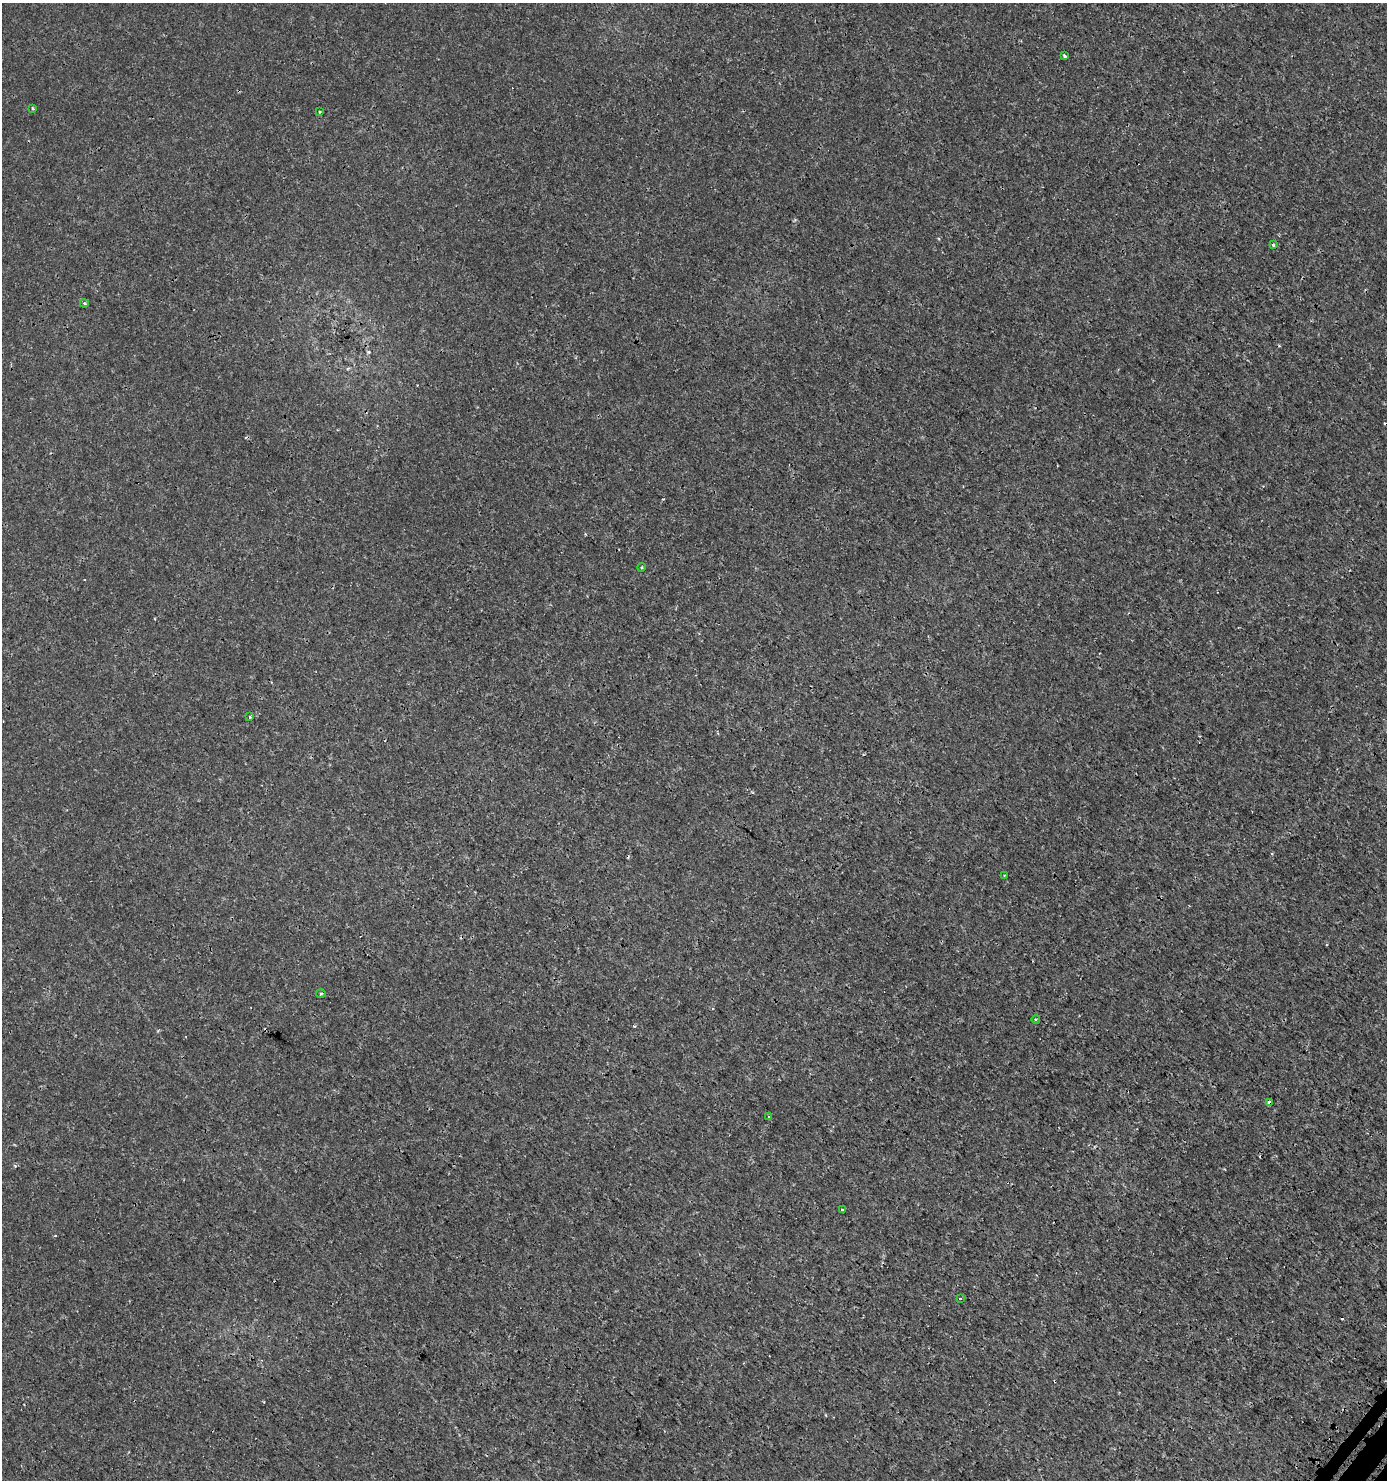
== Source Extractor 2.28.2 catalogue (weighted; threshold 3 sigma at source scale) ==
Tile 6 of 4 x 4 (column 2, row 2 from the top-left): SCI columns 1723-3107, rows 3063-4540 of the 6149 x 6132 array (HDU 1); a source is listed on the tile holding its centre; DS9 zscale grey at full resolution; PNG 1389 x 1482 px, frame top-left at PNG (2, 3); each listed source drawn as its Kron ellipse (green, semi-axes under 4 px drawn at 4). Shown black and unused: <1% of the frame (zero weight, under 3 of 4 exposures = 7% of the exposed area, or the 3 px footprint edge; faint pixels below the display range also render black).
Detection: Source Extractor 2.28.2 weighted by HDU 2 'WHT'; one run over the whole footprint, this tile lists its part. Background 0.00101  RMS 0.0012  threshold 0.00546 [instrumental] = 3 sigma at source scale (4.5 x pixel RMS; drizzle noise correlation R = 1.50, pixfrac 1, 0.0396/0.0396 arcsec/px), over >= 5 px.
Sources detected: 18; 4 cosmic-ray / hot-pixel residue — neither listed nor drawn; the other 14 listed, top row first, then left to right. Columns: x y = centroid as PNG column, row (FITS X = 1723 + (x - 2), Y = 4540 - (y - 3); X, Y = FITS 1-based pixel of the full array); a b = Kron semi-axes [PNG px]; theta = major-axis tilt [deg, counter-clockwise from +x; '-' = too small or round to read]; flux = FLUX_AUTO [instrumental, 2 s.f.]
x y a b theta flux
1065 56 3 3 - 0.23
33 108 3 2 - 0.12
319 112 3 2 - 0.13
1273 245 4 4 - 0.16
84 303 4 3 - 0.2
642 567 4 3 - 0.13
250 717 3 3 - 0.19
1004 875 3 2 - 0.078
321 993 5 3 - 0.15
1036 1019 4 3 - 0.13
1269 1102 4 3 - 0.34
769 1117 3 3 - 0.11
842 1209 4 2 - 0.091
960 1298 4 3 - 0.11
Overlapping masked pixels (flux is a lower limit): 1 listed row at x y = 1269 1102